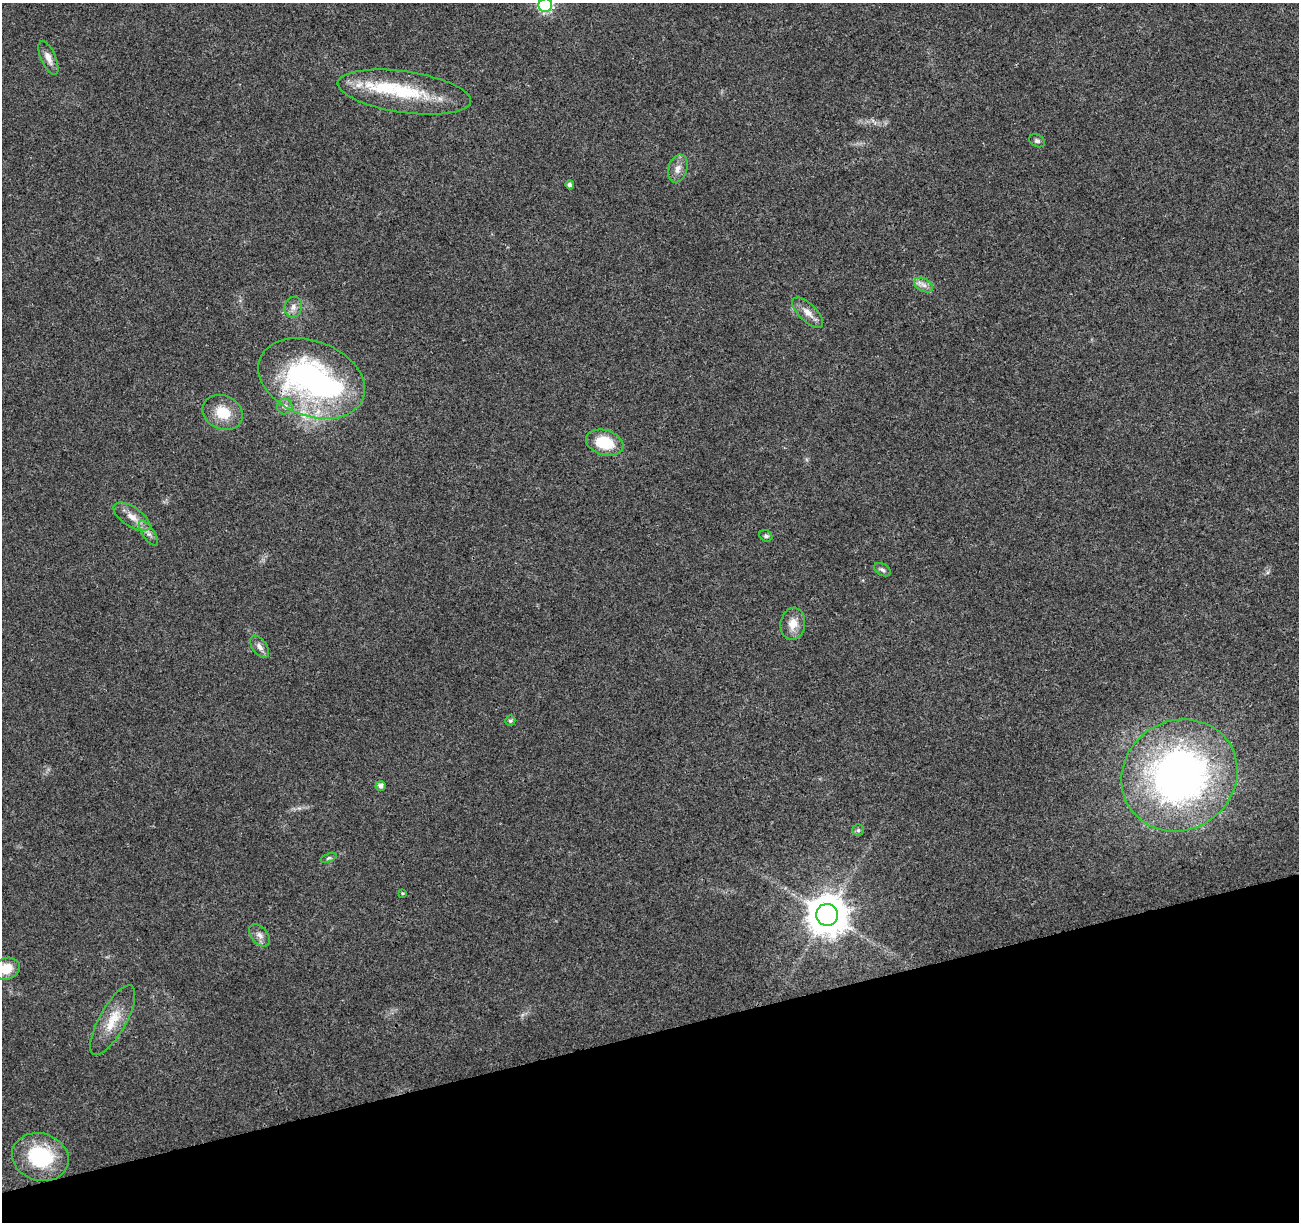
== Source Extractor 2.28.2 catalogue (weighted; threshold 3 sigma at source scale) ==
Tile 14 of 4 x 4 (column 2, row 4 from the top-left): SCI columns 1353-2649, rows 69-1288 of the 5300 x 5068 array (HDU 1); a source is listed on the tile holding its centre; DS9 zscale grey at full resolution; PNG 1301 x 1224 px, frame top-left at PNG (2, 3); each listed source drawn as its Kron ellipse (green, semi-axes under 4 px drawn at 4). Shown black and unused: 16% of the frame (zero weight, under 3 of 4 exposures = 5% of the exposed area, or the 3 px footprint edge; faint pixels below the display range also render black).
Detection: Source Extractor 2.28.2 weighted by HDU 2 'WHT'; one run over the whole footprint, this tile lists its part. Background 0.0184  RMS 0.0029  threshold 0.0132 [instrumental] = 3 sigma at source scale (4.5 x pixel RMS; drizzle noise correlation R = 1.50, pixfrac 1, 0.0396/0.0396 arcsec/px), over >= 5 px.
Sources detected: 33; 1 inside a brighter object's white glare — neither listed nor drawn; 2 inside a brighter listed object's ellipse — not listed separately; the other 30 listed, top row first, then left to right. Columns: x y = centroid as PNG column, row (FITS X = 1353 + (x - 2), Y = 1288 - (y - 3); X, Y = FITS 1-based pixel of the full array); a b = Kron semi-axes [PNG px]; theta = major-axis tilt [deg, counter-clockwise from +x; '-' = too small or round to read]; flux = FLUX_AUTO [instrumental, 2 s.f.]
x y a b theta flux
545 5 7 6 - 47
48 58 18 7 -66 2.2
404 92 67 20 -8 21
1037 141 8 6 -27 0.7
678 169 14 9 73 2.3
570 185 4 4 - 1.1
924 285 10 6 -27 1.5
293 307 10 8 75 1.7
808 313 20 8 -44 2.9
312 379 55 37 -22 79
285 406 8 8 - 1.2
223 412 21 16 -24 7
605 443 19 12 -16 10
132 517 21 9 -34 3.3
148 533 15 6 -57 1.5
766 536 7 5 -25 0.63
882 570 9 5 -30 0.81
793 624 16 12 82 3.8
260 647 12 7 -55 1.5
510 721 5 5 - 0.59
1179 775 59 54 33 140
381 786 5 4 - 1.1
858 830 5 5 - 0.56
328 858 8 4 21 0.55
402 893 3 3 - 0.31
827 915 11 11 - 860
260 935 13 8 -49 1.6
6 969 13 11 19 6
113 1020 39 13 61 7.4
40 1157 29 23 -17 22
Isophote crosses this tile's border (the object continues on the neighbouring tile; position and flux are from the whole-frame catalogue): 2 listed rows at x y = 545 5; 6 969